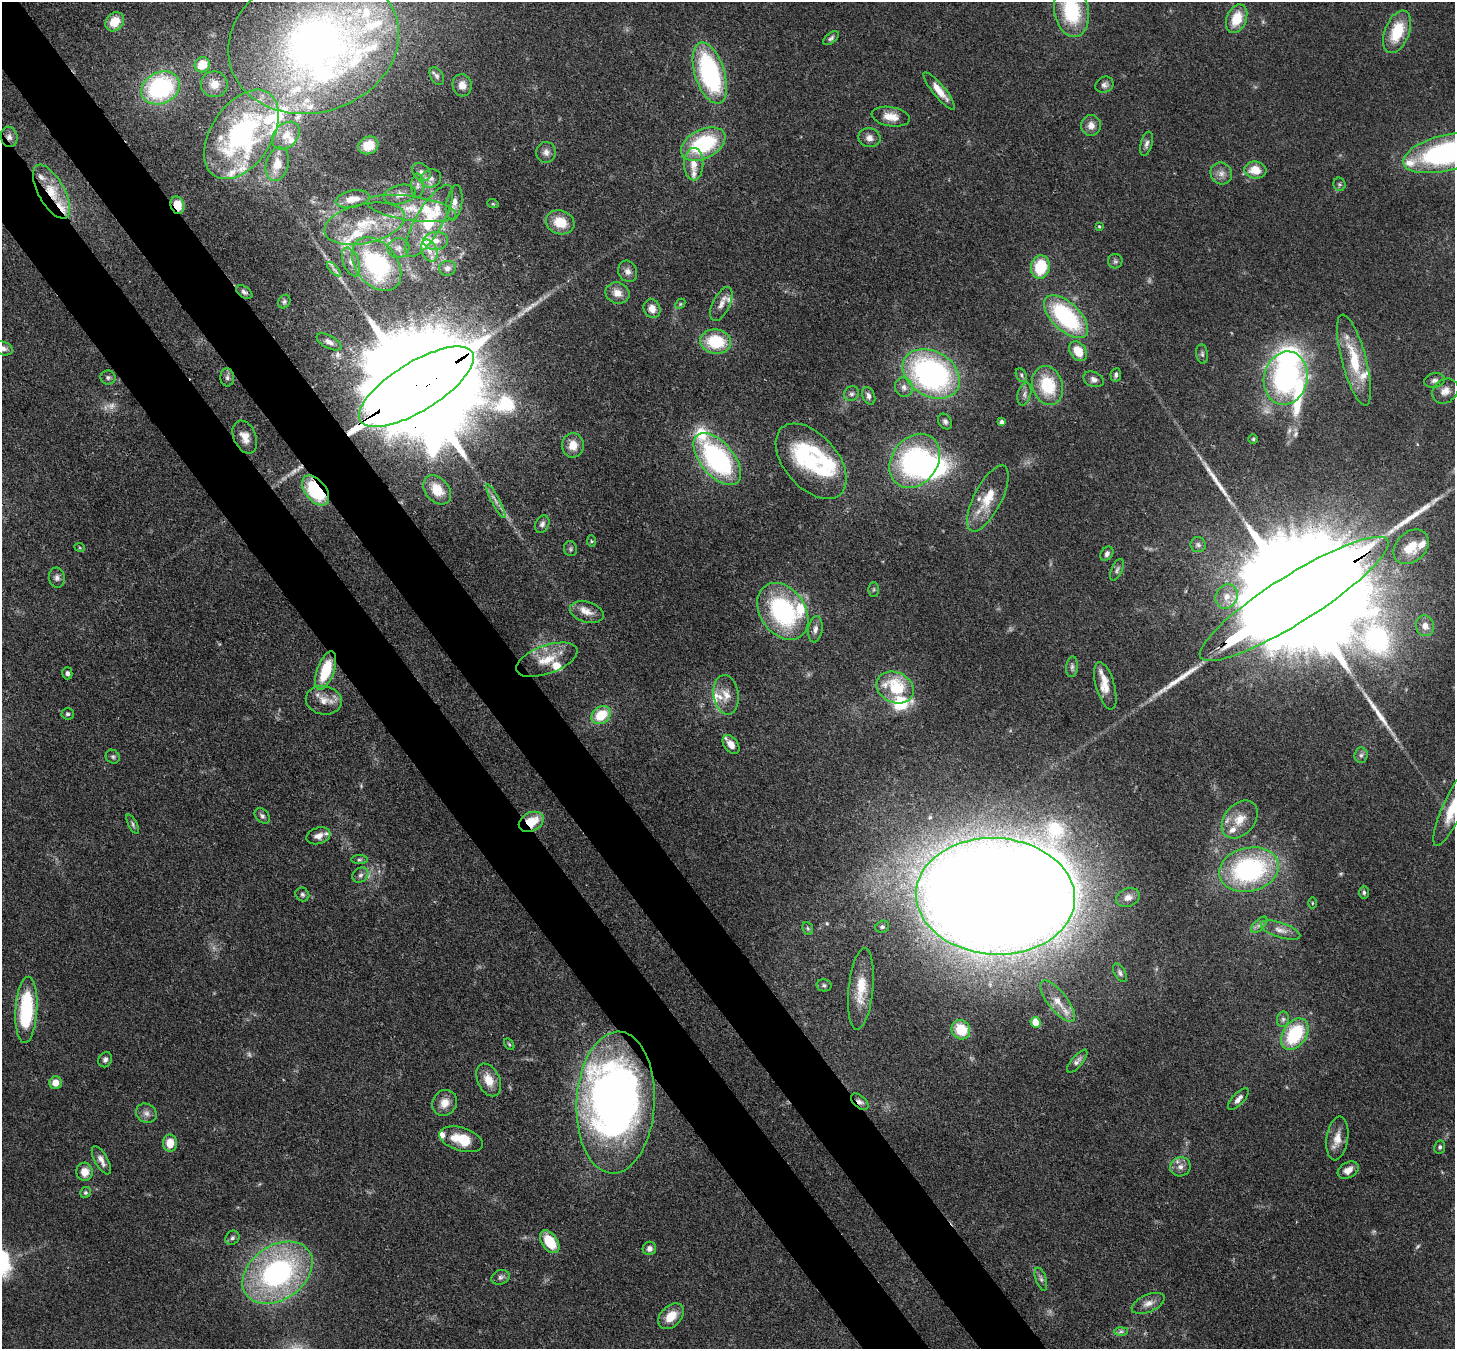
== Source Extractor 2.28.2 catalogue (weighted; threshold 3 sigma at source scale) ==
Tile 11 of 4 x 4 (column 3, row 3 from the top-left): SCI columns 2987-4439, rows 1698-3044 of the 5974 x 5947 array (HDU 1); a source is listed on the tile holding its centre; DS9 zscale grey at full resolution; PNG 1457 x 1351 px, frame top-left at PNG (2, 2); each listed source drawn as its Kron ellipse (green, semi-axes under 4 px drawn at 4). Shown black and unused: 9% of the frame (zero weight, under 3 of 4 exposures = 7% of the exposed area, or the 3 px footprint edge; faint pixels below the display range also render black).
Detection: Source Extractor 2.28.2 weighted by HDU 2 'WHT'; one run over the whole footprint, this tile lists its part. Background 0.0965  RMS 0.004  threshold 0.018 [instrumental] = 3 sigma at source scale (4.5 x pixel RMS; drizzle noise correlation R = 1.50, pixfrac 1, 0.05/0.05 arcsec/px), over >= 5 px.
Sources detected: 227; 5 too faint to see at this stretch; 3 inside a brighter object's white glare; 2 long thin detections or spike segments (spike, bleed or trail) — neither listed nor drawn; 39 inside a brighter listed object's ellipse — not listed separately; the other 178 listed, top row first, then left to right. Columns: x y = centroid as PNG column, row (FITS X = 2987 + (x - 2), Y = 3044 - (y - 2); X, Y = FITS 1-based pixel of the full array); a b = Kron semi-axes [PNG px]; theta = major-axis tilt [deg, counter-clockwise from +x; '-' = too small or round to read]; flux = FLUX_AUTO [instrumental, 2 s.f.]
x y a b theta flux
1072 11 26 17 -80 31
1237 19 15 10 67 9.9
115 22 10 8 50 8.4
1397 32 22 12 68 16
831 38 9 5 37 1
314 42 86 70 17 220
202 65 8 7 - 7.9
710 73 32 15 -72 62
437 76 10 6 -57 1.2
214 84 13 13 - 4.7
462 85 11 9 -77 3.6
1104 85 9 8 - 1.6
161 88 20 15 25 54
939 91 23 6 -50 5.6
891 117 19 9 -10 5.4
1091 125 10 10 - 3.1
241 134 50 30 57 81
286 136 16 11 45 4.7
9 137 10 8 -81 2.1
869 138 11 9 -11 2.4
703 144 24 14 27 35
1146 144 12 6 75 1.6
368 145 10 8 23 5.8
546 152 10 10 - 2.4
1448 153 46 18 14 93
277 164 17 11 74 6.4
694 164 16 9 90 5.5
1255 170 11 8 -8 7.4
421 172 10 8 -41 1.9
1221 173 11 10 - 2.9
431 178 10 9 - 2.4
1339 184 7 6 - 0.77
418 186 12 6 88 1.7
51 192 30 13 -61 12
400 194 16 9 13 3.2
352 199 17 8 10 4.8
454 203 18 7 81 3.2
493 204 6 3 -18 0.45
177 205 9 6 -72 7
411 208 45 12 -8 12
429 221 41 13 60 23
560 222 14 12 -19 9.6
364 224 41 19 12 20
1099 226 4 3 - 0.48
436 241 12 9 4 3.5
398 248 11 10 - 2.5
429 251 11 7 -66 2.9
1115 261 7 7 - 1.1
351 262 15 8 -69 3.3
377 264 30 20 -52 54
1040 267 12 9 78 16
447 268 8 7 - 1.5
334 269 9 3 -45 0.96
628 271 11 9 -65 2.3
244 292 9 5 -34 1.2
617 293 12 10 -20 3.9
284 302 7 5 59 0.87
680 304 6 4 46 0.53
721 304 18 8 64 3.3
652 309 10 8 -68 3.5
1066 317 27 14 -44 47
329 342 13 6 -28 1.9
716 342 15 12 -7 19
3 348 9 6 -20 1.7
1078 351 11 8 -53 8.2
1202 354 10 6 -83 1.1
1354 360 47 12 -75 18
931 374 30 22 -31 110
1021 375 7 5 -63 0.83
1116 375 6 5 - 1.1
108 377 8 7 - 1.2
227 377 9 6 -84 1.4
1286 378 27 21 77 73
1093 379 10 7 -22 1.7
1434 380 10 7 13 1.6
1048 385 20 15 -72 19
416 387 66 24 32 26000
904 387 10 8 -70 2.1
1445 391 14 11 38 3.6
851 394 8 7 - 1.4
1024 394 12 6 76 1.7
869 396 9 6 -66 1.5
945 421 8 6 -59 1.2
1002 422 4 3 - 1.2
245 437 17 11 -67 4.6
1253 439 4 4 - 0.55
573 445 12 11 - 5.6
717 459 31 16 -50 74
811 461 44 26 -49 33
915 461 29 22 53 65
316 490 17 10 -52 29
437 490 16 12 -49 7.1
988 498 36 14 63 12
496 501 19 4 -63 2.2
542 524 9 6 63 1.4
591 541 6 4 -88 0.55
1198 545 7 7 - 1.2
1411 547 20 14 44 8.8
80 548 5 3 - 0.41
570 549 7 6 - 0.92
1107 554 8 5 55 1.3
1117 570 12 5 66 1.2
57 578 10 8 -80 1.7
874 589 7 5 -90 0.72
1227 596 12 11 - 4.2
1294 599 110 23 32 42000
783 611 31 22 -55 55
587 612 17 10 -16 4.6
1425 626 10 9 - 3.4
815 629 13 7 82 2.2
547 660 32 14 20 10
1072 667 10 5 84 1.2
326 671 20 8 70 19
67 673 6 5 - 1.1
1105 686 25 9 -74 5.6
895 688 19 15 -24 20
726 695 20 12 -83 5.4
324 700 18 14 -11 5.6
68 714 6 5 - 0.93
601 715 10 8 37 13
731 744 11 7 -55 4.1
1361 755 8 6 87 1.1
113 757 7 6 - 0.94
1453 807 42 10 65 16
262 816 9 6 -46 1.2
1240 820 21 15 50 7.3
531 822 13 9 27 11
133 824 11 4 -63 0.98
318 836 12 8 18 2.7
359 860 8 4 0 0.75
1249 870 30 21 13 65
360 875 8 7 - 1.4
1364 892 6 4 -89 0.87
302 895 7 6 - 0.99
995 896 80 58 -3 2200
1128 897 12 9 22 2.6
1312 903 5 3 - 0.43
1259 925 10 5 44 1.3
882 927 7 6 - 0.92
808 928 6 5 - 0.75
1280 930 21 7 -18 3.3
1120 973 10 5 -60 1.2
824 985 7 6 - 0.92
861 989 41 12 84 12
1058 1001 25 9 -52 5.5
26 1010 33 11 87 36
1283 1019 8 6 75 1.1
1036 1022 5 5 - 10
961 1030 10 9 - 11
1295 1034 17 11 57 27
509 1044 6 3 -54 0.48
105 1060 8 6 60 1.3
1077 1061 14 5 50 1.7
489 1080 17 11 -65 6.3
55 1083 6 6 - 5
1238 1099 14 6 48 2.1
616 1102 71 39 87 290
860 1102 10 6 -41 1.8
445 1103 13 12 - 4.6
146 1113 11 9 -28 2.2
1337 1138 22 10 82 5.2
461 1139 22 11 -17 11
170 1143 8 7 - 5.9
1440 1147 7 5 79 0.91
101 1160 16 6 -61 2.8
1180 1167 10 9 - 2.7
1348 1170 11 7 31 3.3
85 1172 9 8 - 5.1
85 1193 6 5 - 0.69
232 1238 7 6 - 1
550 1242 13 8 -55 12
649 1248 7 6 - 2
277 1273 38 27 35 93
500 1277 9 7 22 1.4
1041 1279 12 5 -72 1.3
1148 1303 17 8 23 3.3
671 1316 15 10 44 6.4
1121 1332 7 4 1 0.96
Overlapping masked pixels (flux is a lower limit): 12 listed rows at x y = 241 134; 9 137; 51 192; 177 205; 416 387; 316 490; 1294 599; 531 822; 995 896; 26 1010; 616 1102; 860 1102
Isophote crosses this tile's border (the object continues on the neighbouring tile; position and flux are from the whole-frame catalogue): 4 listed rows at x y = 1072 11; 1448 153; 3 348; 1453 807